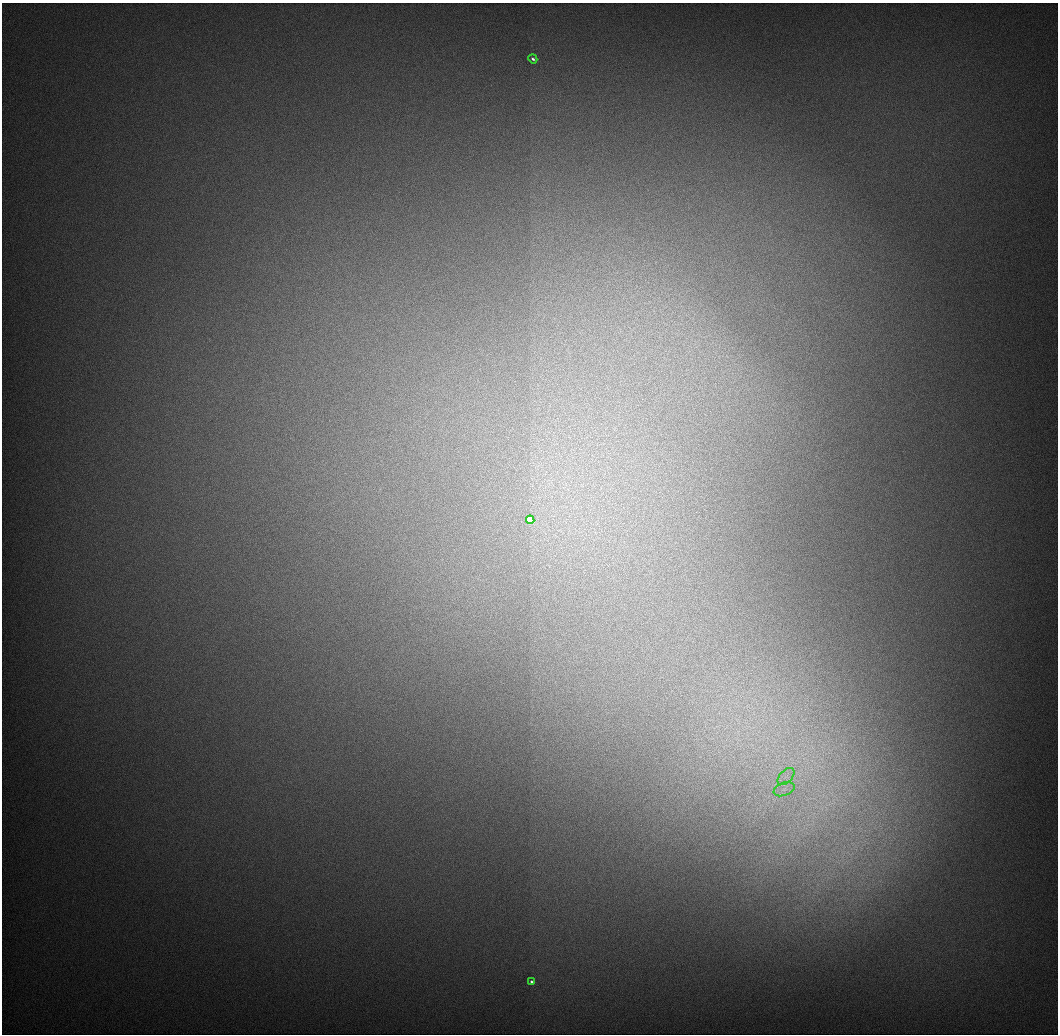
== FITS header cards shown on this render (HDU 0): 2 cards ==
NAXIS1  =                 1056 / Length of Axis 1 (Serial)
NAXIS2  =                 1032 / Length of Axis 2 (Parallel)

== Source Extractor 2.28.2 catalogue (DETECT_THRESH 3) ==
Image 1056 x 1032 px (HDU 0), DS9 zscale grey, 1 PNG px = 1 image px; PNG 1060 x 1036 px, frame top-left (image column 1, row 1032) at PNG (2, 3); each listed source drawn as its Kron ellipse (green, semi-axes under 4 px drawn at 4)
Background 548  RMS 5.9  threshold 17.6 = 3 sigma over >= 5 px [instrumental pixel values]
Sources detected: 5; all 5 listed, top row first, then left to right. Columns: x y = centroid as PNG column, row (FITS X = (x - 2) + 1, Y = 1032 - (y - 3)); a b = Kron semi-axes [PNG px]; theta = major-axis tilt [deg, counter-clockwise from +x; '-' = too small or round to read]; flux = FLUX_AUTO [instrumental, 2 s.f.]
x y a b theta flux
533 59 4 3 - 1000
530 520 4 3 - 29000
786 777 10 6 44 2400
784 789 11 6 21 2200
531 982 3 3 - 1100